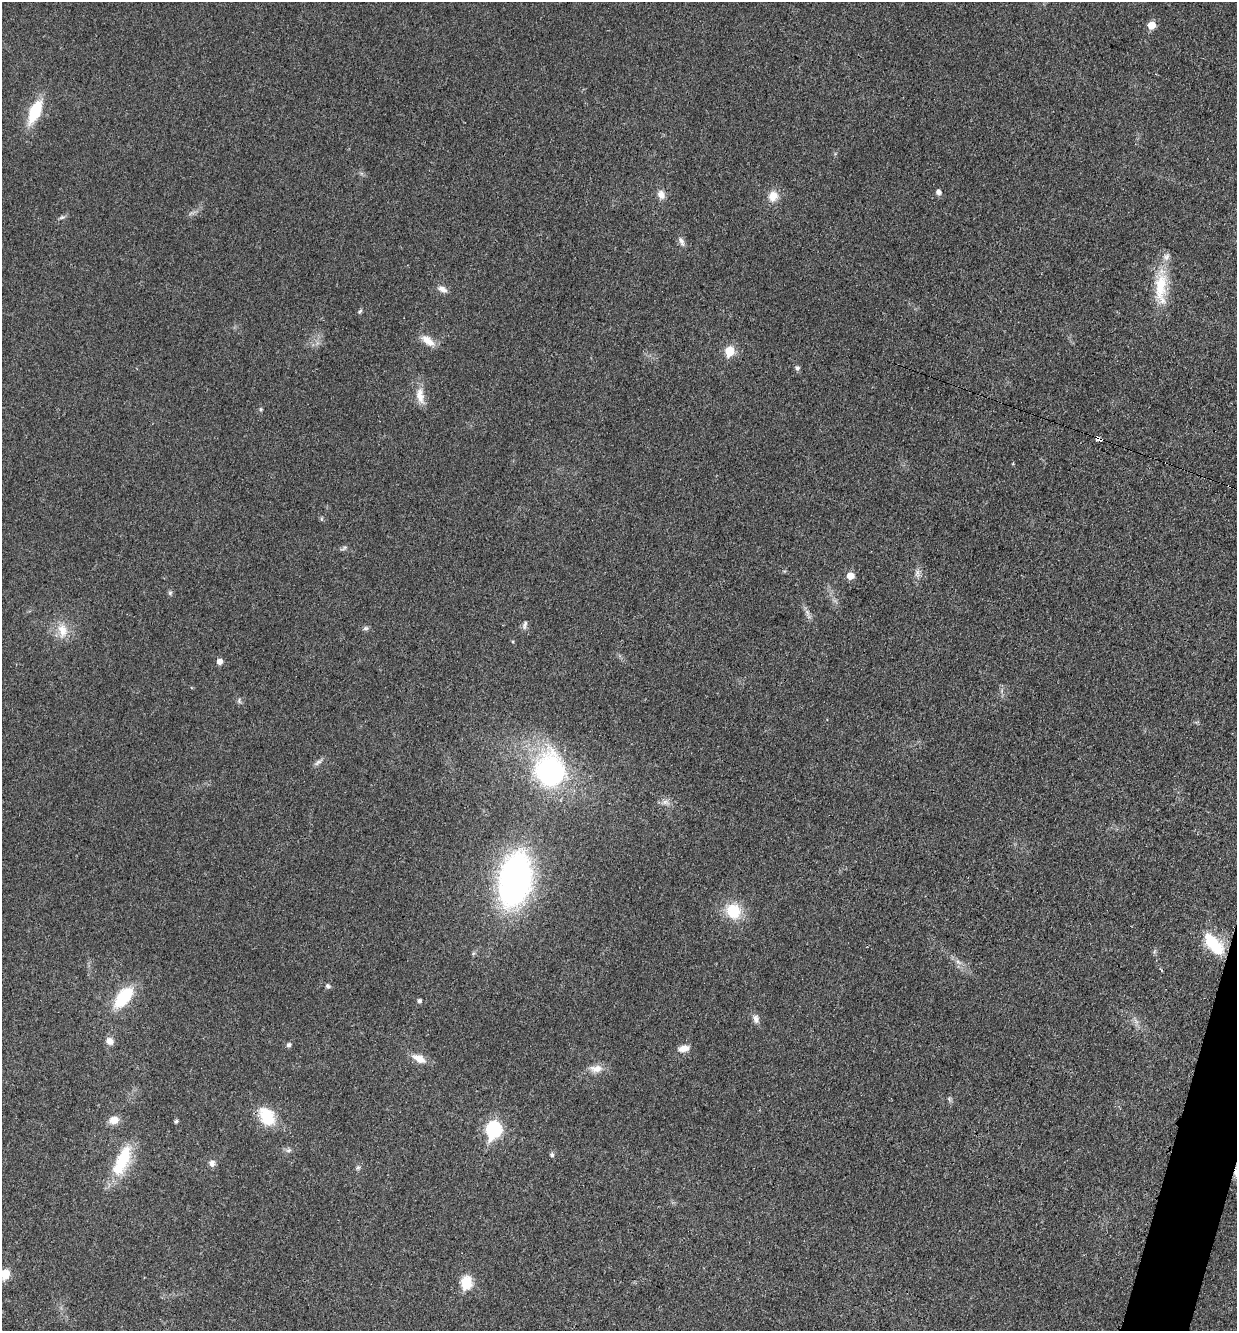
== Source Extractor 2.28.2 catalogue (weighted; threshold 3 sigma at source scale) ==
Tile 6 of 4 x 4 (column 2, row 2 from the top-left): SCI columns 1508-2742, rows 2668-3996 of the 5351 x 5330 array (HDU 1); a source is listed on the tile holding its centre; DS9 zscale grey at full resolution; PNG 1239 x 1333 px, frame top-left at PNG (2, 2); no overlay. Shown black and unused: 1% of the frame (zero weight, under 3 of 4 exposures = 1% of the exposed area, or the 3 px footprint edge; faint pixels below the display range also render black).
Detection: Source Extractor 2.28.2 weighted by HDU 2 'WHT'; one run over the whole footprint, this tile lists its part. Background 0.0553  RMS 0.0054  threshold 0.0241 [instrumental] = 3 sigma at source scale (4.5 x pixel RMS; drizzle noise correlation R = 1.50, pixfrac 1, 0.05/0.05 arcsec/px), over >= 5 px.
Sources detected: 57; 2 inside a brighter object's white glare — not listed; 1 inside a brighter listed object's ellipse — not listed separately; the other 54 listed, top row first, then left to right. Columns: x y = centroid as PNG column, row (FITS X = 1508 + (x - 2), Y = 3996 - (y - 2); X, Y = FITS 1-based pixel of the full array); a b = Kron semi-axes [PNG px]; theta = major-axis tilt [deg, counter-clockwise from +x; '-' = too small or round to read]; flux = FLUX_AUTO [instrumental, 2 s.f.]
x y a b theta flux
1152 25 6 6 - 8.5
35 111 23 10 66 24
938 192 5 5 - 2.5
661 195 10 7 -80 3.9
773 196 12 11 - 6.5
62 217 9 5 14 1.2
681 241 14 6 -64 2.2
1161 286 41 15 84 21
442 289 13 7 -24 3
360 311 7 5 55 0.96
428 341 20 9 -37 6.2
730 351 6 5 - 21
797 368 6 5 - 1.7
420 396 24 10 -81 6.7
260 409 6 4 -90 0.7
1098 438 7 4 -26 17
1229 486 3 2 - 0.85
344 548 10 4 35 1
917 573 12 6 89 2.5
850 576 6 6 - 6.5
170 593 6 5 - 0.99
807 612 8 5 -57 1.6
525 625 13 5 75 1.6
365 628 7 4 0 1.1
62 630 21 14 -80 8.9
219 661 6 6 - 3.3
239 701 9 4 -79 1.1
318 762 12 5 36 1.8
552 771 52 27 -86 74
665 802 10 6 -26 2.4
515 879 38 22 79 230
733 911 18 17 - 17
1214 944 31 13 -49 23
958 962 8 4 -37 1.7
328 986 7 6 - 1.2
123 997 27 14 50 25
419 1001 5 4 - 1.4
755 1019 11 7 -68 2.7
110 1041 9 8 - 3.7
289 1045 5 5 - 1.6
683 1048 13 8 14 4.4
419 1058 18 9 -27 6.2
596 1069 17 10 3 5.6
267 1116 25 18 -58 17
114 1120 11 9 16 5.3
176 1121 4 4 - 1
494 1130 8 7 - 94
288 1150 8 5 19 1.4
552 1155 6 6 - 1.1
123 1158 33 17 69 23
212 1163 8 7 - 2.6
358 1168 7 5 68 1.1
5 1274 6 5 - 17
466 1283 7 6 - 40
Overlapping masked pixels (flux is a lower limit): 2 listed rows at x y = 1098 438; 1229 486
Isophote crosses this tile's border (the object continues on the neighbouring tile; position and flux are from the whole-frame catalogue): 1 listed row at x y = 5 1274